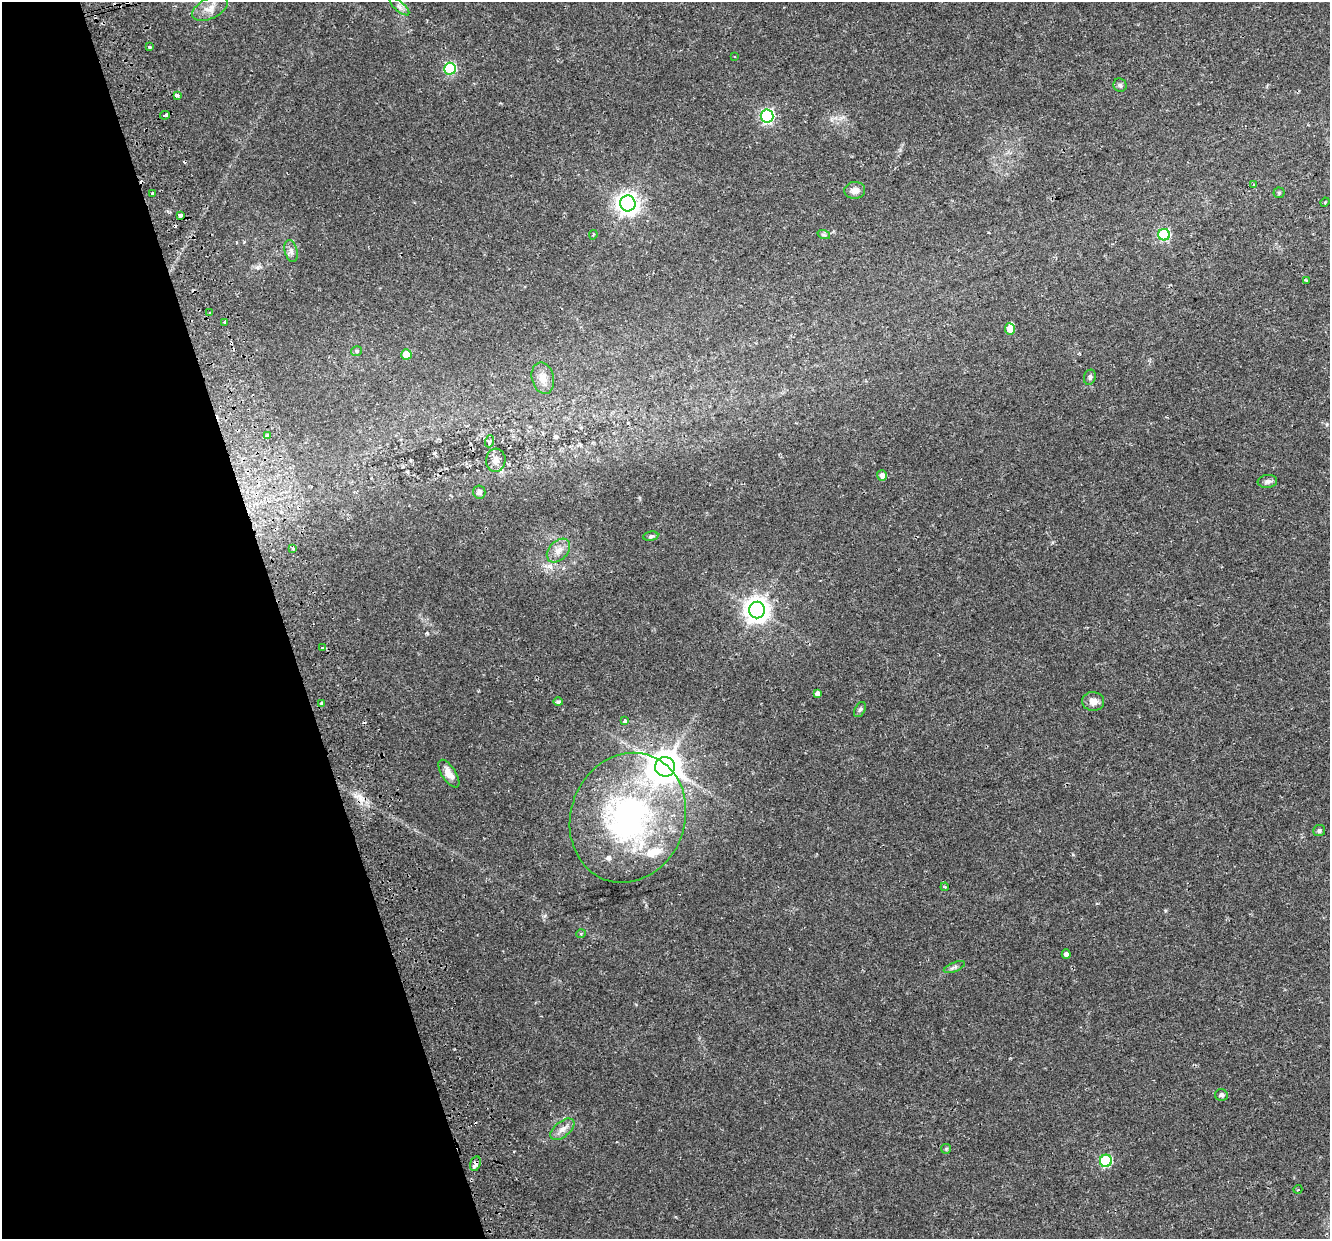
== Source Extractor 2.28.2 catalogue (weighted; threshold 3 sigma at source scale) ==
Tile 5 of 4 x 4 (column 1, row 2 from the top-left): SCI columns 56-1383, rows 2554-3790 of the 5422 x 5159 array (HDU 1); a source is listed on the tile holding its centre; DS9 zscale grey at full resolution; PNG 1332 x 1241 px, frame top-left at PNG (2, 2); each listed source drawn as its Kron ellipse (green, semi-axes under 4 px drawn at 4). Shown black and unused: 21% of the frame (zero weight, under 2 of 3 exposures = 3% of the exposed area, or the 3 px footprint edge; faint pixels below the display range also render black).
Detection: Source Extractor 2.28.2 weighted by HDU 2 'WHT'; one run over the whole footprint, this tile lists its part. Background 0.0356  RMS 0.005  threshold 0.0226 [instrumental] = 3 sigma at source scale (4.5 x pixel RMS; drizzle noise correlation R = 1.50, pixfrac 1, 0.0396/0.0396 arcsec/px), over >= 5 px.
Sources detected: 72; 10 cosmic-ray / hot-pixel residue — neither listed nor drawn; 3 inside a brighter listed object's ellipse — not listed separately; the other 59 listed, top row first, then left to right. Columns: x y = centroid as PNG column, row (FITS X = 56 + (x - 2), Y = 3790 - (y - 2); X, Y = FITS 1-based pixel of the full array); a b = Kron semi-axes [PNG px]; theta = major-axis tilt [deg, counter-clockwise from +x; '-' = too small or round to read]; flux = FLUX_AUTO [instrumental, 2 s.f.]
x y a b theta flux
400 7 12 5 -40 1.8
210 8 19 10 26 4.8
149 47 3 3 - 2.3
735 57 3 2 - 0.55
450 69 6 6 - 47
1120 85 7 6 - 1.1
177 96 4 3 - 2
165 115 5 3 - 10
767 116 6 6 - 87
1253 185 3 3 - 3.9
855 190 10 8 5 3.1
152 193 3 3 - 1.9
1279 193 5 5 - 0.73
1325 202 5 3 - 0.54
628 203 8 7 - 350
180 215 4 3 - 2.7
593 235 4 3 - 0.47
824 235 6 4 -18 0.78
1164 235 6 6 - 45
291 251 11 6 -75 2
1306 280 3 3 - 0.81
209 313 3 2 - 0.76
225 322 3 3 - 3.8
1010 329 6 5 - 6.5
357 351 5 4 - 0.92
406 354 5 5 - 7.8
1090 377 8 6 74 1.2
543 378 16 11 -78 5
268 435 4 3 - 2.7
490 441 6 4 71 0.96
496 460 12 10 85 3.5
882 475 5 5 - 2.2
1267 481 10 6 7 1.6
479 492 6 6 - 1.7
651 536 7 4 9 0.92
293 549 3 3 - 1
558 550 14 9 46 4.3
757 610 8 8 - 440
322 648 3 3 - 2.1
818 693 4 4 - 6.4
1093 701 11 9 -6 3.5
558 702 5 4 - 0.97
322 703 4 3 - 1.4
860 710 8 5 62 1
625 721 3 3 - 2.6
665 767 10 9 - 1000
449 774 16 7 -57 4.4
628 818 66 57 69 130
1319 831 6 5 - 1.2
945 887 4 3 - 0.5
581 934 5 4 - 0.64
1066 954 5 4 - 1.7
954 967 11 4 22 1.4
1221 1095 6 6 - 1.2
562 1129 14 7 39 3.3
946 1149 5 5 - 0.72
1106 1161 6 6 - 43
475 1164 7 5 73 3.1
1298 1189 4 3 - 0.4
Overlapping masked pixels (flux is a lower limit): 2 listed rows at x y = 165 115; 475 1164
Unlisted compact peaks at least as high as the median listed source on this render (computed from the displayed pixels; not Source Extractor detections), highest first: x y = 427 633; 545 916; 1165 911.